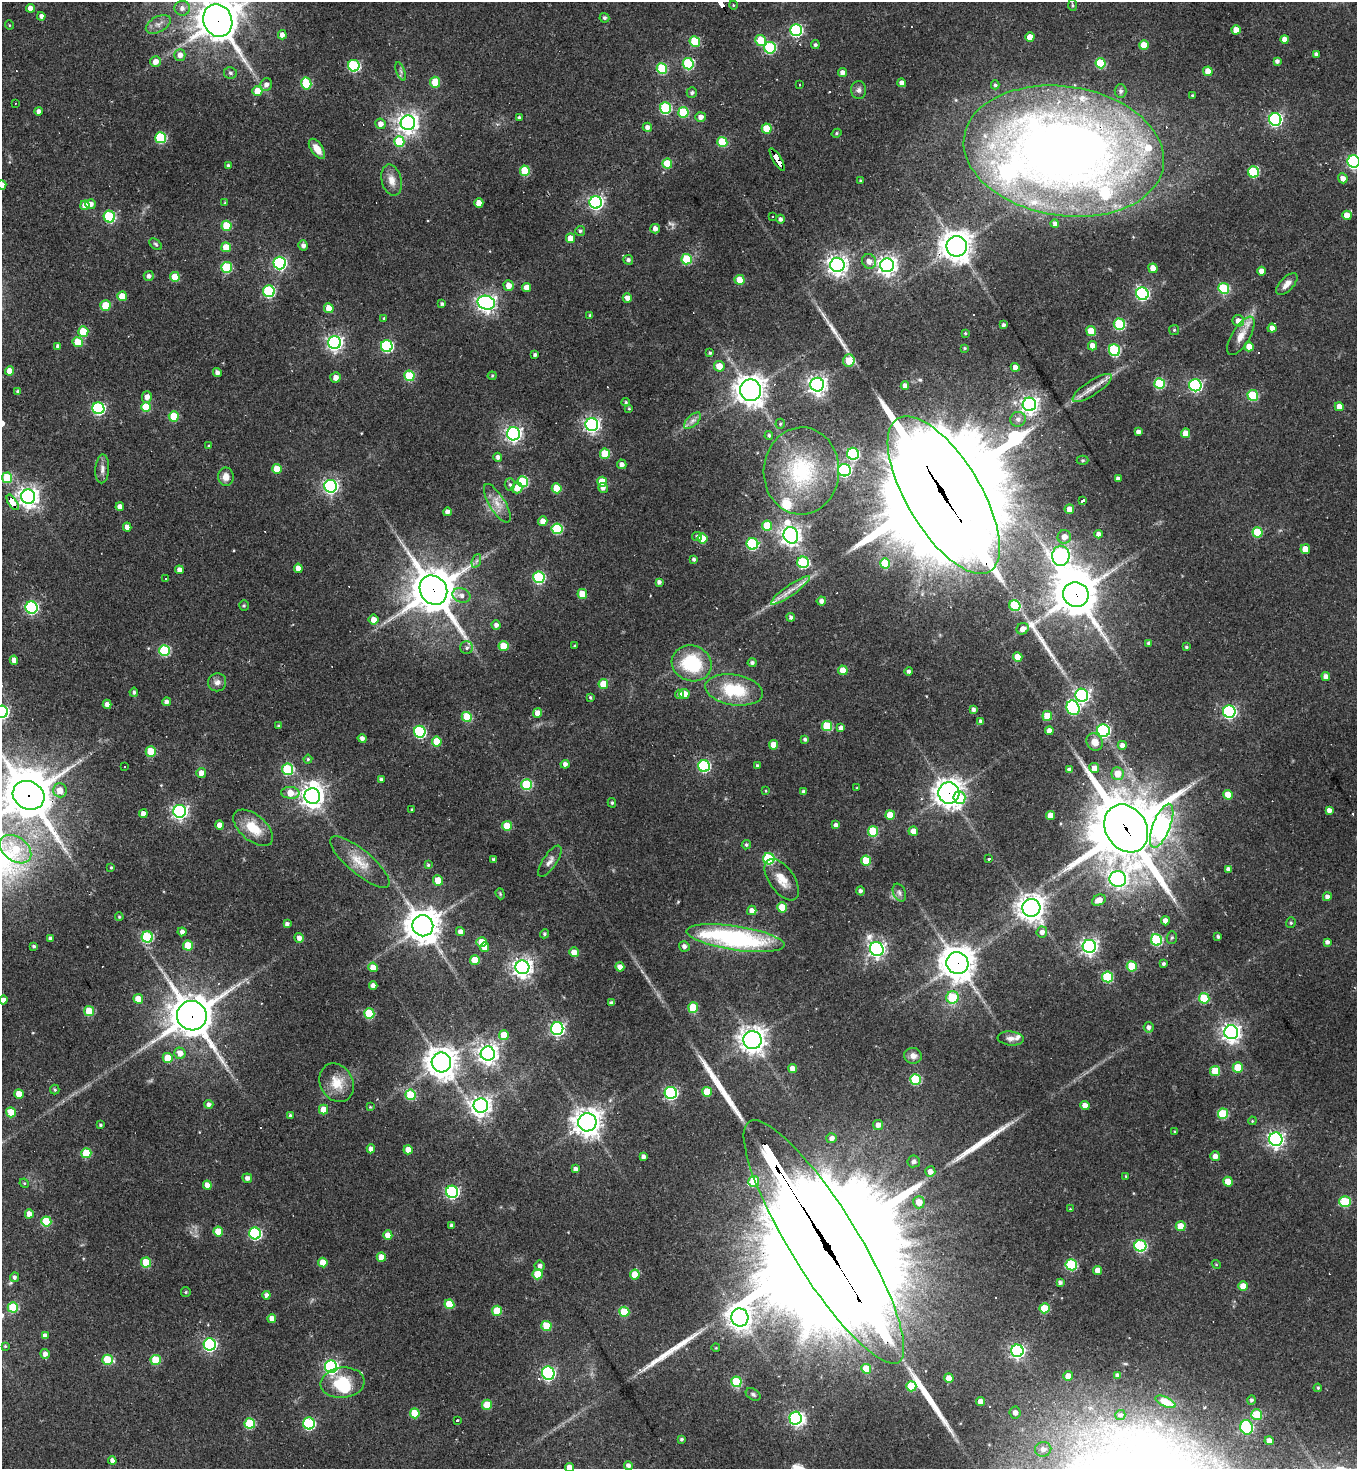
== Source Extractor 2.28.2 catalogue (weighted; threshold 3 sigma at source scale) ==
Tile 11 of 4 x 4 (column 3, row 3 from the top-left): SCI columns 3001-4355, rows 1468-2934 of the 5862 x 5869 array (HDU 1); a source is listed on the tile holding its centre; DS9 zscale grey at full resolution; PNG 1359 x 1471 px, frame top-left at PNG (2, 2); each listed source drawn as its Kron ellipse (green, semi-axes under 4 px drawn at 4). Shown black and unused: <1% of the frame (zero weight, under 2 of 3 exposures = <1% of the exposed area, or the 3 px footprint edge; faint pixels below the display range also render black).
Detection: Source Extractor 2.28.2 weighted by HDU 2 'WHT'; one run over the whole footprint, this tile lists its part. Background 0.0635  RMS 0.0059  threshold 0.0265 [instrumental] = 3 sigma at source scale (4.5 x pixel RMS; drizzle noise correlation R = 1.50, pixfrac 1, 0.05/0.05 arcsec/px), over >= 5 px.
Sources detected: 532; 1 too faint to see at this stretch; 5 inside a brighter object's white glare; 15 cosmic-ray / hot-pixel residue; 7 long thin detections or spike segments (spike, bleed or trail) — neither listed nor drawn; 8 inside a brighter listed object's ellipse — not listed separately; the other 496 listed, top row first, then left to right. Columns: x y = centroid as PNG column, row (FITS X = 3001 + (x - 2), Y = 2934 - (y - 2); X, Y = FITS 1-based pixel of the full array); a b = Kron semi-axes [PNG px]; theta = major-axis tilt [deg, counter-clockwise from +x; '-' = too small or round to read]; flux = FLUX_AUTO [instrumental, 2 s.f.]
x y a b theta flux
733 5 4 3 - 0.47
1072 5 6 4 -87 0.84
30 8 4 4 - 3.9
182 8 8 7 - 2.9
41 16 4 4 - 2.2
604 18 5 4 - 1.2
218 21 17 14 -68 1600
158 24 13 8 29 3.6
9 25 5 3 - 0.45
796 30 6 6 - 79
1236 30 4 4 - 7.3
282 35 4 4 - 3.1
1030 37 4 4 - 6.8
1285 39 4 4 - 4.3
761 40 6 5 - 21
695 41 5 5 - 32
815 45 4 4 - 0.99
1144 45 5 4 - 12
770 48 6 6 - 54
1316 54 4 4 - 1.9
180 55 6 5 - 3.7
1277 61 4 4 - 1.9
155 62 5 5 - 4.1
1100 63 5 5 - 30
688 64 5 5 - 47
354 66 6 5 - 65
662 68 5 5 - 37
401 71 9 3 -69 1.1
1208 71 5 4 - 6.6
230 73 6 5 - 1.4
842 73 4 4 - 3
435 82 5 5 - 23
306 83 6 5 - 27
902 83 4 4 - 3
266 85 6 5 - 2.5
799 85 3 3 - 1
995 85 4 4 - 0.96
859 90 9 7 88 2.1
257 91 5 5 - 10
1121 91 7 6 - 1.3
692 93 5 5 - 1.4
1192 95 4 3 - 0.64
15 103 3 2 - 0.4
665 108 6 5 - 55
39 111 4 4 - 2
683 112 5 5 - 27
701 117 5 5 - 2.9
519 118 4 4 - 0.96
1275 119 6 6 - 110
408 123 7 7 - 370
380 124 5 5 - 3.7
647 127 5 4 - 3.1
767 129 5 5 - 16
837 133 5 4 - 0.97
161 138 5 5 - 48
399 141 5 5 - 28
722 142 5 5 - 29
317 149 11 6 -56 6
1064 151 101 64 -9 720
777 159 13 4 -59 130
1354 162 6 6 - 110
667 164 5 5 - 19
228 166 4 3 - 1.5
525 171 5 5 - 26
1253 172 5 5 - 43
1343 178 5 5 - 3.5
392 180 16 10 -76 5.7
860 181 3 3 - 0.66
2 185 5 4 - 5.3
596 202 6 6 - 150
225 203 4 3 - 0.87
479 203 4 4 - 5.6
90 204 5 5 - 3.7
85 205 5 4 - 6.4
1347 215 5 4 - 7.4
772 216 3 2 - 0.83
109 217 6 5 - 58
780 219 4 4 - 1.9
1055 224 4 4 - 1.9
226 226 5 5 - 20
655 229 5 4 - 2.9
580 231 5 4 - 1.1
570 238 5 4 - 7
156 244 7 4 -41 1
303 245 5 4 - 2.2
957 246 10 10 - 770
226 247 5 5 - 11
687 259 5 5 - 29
628 260 5 4 - 1.8
869 261 7 7 - 3.8
280 263 6 6 - 100
837 265 7 7 - 350
887 265 7 7 - 360
226 267 5 5 - 39
1153 268 5 4 - 7.5
1261 271 4 4 - 4.5
149 276 5 5 - 1.9
175 277 5 5 - 13
740 280 5 5 - 11
1287 284 14 6 46 4.2
509 285 5 5 - 5
527 287 5 4 - 4.5
1224 288 5 5 - 39
269 291 6 5 - 65
1142 294 6 6 - 100
122 296 5 5 - 11
627 298 5 4 - 3.4
486 303 9 7 -16 290
442 304 4 4 - 1.1
105 305 5 5 - 17
329 308 5 4 - 8.5
590 315 3 3 - 0.71
384 318 4 3 - 0.61
1238 321 6 5 - 4.5
1119 324 5 5 - 46
1003 325 3 3 - 1.3
1272 328 4 4 - 3.7
1174 330 5 5 - 0.86
1091 331 5 4 - 13
83 332 5 5 - 20
965 333 4 3 - 0.61
1241 336 22 9 58 7.4
78 342 5 5 - 15
334 343 6 6 - 190
58 346 4 4 - 1.9
387 346 6 6 - 76
1092 346 5 4 - 4.3
1249 347 4 4 - 8.1
964 348 3 3 - 0.62
1115 350 6 5 - 59
710 353 3 3 - 0.89
535 355 4 3 - 1.4
849 361 6 5 - 14
719 366 5 5 - 6.8
1015 367 4 4 - 3.5
10 371 4 4 - 6
217 373 4 4 - 2.3
409 376 5 5 - 30
492 376 4 4 - 0.69
335 378 5 5 - 4.6
1159 383 5 5 - 35
817 385 7 6 - 310
1195 385 6 6 - 100
905 386 4 4 - 3
1092 388 23 7 34 6.1
751 390 11 10 - 630
18 392 3 3 - 1.2
1253 395 5 5 - 34
147 397 6 5 - 3.6
626 402 4 4 - 0.85
1029 404 7 6 - 270
146 407 5 5 - 20
1339 407 4 4 - 5.1
98 408 6 6 - 85
629 408 4 3 - 0.62
174 416 5 5 - 21
1018 419 7 7 - 2.8
692 421 10 5 44 2.5
592 424 6 6 - 190
780 424 5 5 - 0.92
1138 432 4 4 - 2.5
1185 433 5 4 - 7.2
513 434 6 6 - 210
769 435 4 4 - 1.2
209 446 4 3 - 0.79
605 454 5 5 - 21
853 454 6 6 - 74
498 457 4 4 - 2.1
1083 460 6 4 1 0.84
622 464 5 4 - 2.7
102 469 14 7 86 3.1
277 469 5 5 - 12
844 470 6 6 - 100
801 471 44 37 87 56
226 477 9 8 - 5
7 478 5 5 - 29
1118 479 4 4 - 2.6
523 482 5 5 - 39
602 482 5 5 - 13
510 484 6 5 - 1.2
331 486 6 6 - 160
517 488 5 5 - 6.7
557 488 5 5 - 13
603 488 5 4 - 2.3
944 495 89 37 -59 27000
28 497 7 7 - 390
1083 500 4 3 - 10
13 502 9 4 -58 140
497 503 22 8 -59 6.8
120 507 4 4 - 3.5
1069 509 5 4 - 4.2
447 512 4 4 - 2.6
543 521 5 4 - 4.5
767 526 5 5 - 17
127 527 4 4 - 4
557 529 5 5 - 38
1257 532 5 5 - 24
1098 534 4 4 - 2.9
791 535 8 7 - 360
697 537 5 4 - 1.5
1064 537 7 6 - 4.8
702 538 5 5 - 12
752 544 6 5 - 60
1305 549 5 5 - 9.8
1061 556 10 8 90 240
694 559 4 4 - 1.3
476 561 7 4 70 1.4
803 562 6 5 - 51
885 563 5 5 - 23
298 568 4 4 - 4.8
179 570 4 4 - 2.9
539 577 6 5 - 64
166 578 3 3 - 1
659 582 4 4 - 1.8
433 590 15 13 -56 2200
790 590 23 5 35 5.9
582 594 5 5 - 13
1076 595 13 12 - 1800
461 596 9 7 -19 3.4
821 601 4 4 - 2.7
244 605 5 4 - 0.78
1015 606 6 5 - 35
31 607 6 6 - 93
791 617 4 4 - 1.6
374 620 5 5 - 4.5
496 625 4 4 - 2.2
1023 629 6 5 - 4.2
1149 643 4 4 - 1.5
504 646 5 5 - 13
574 646 4 2 - 0.42
1186 647 4 3 - 0.78
467 648 6 6 - 1.7
164 650 5 5 - 48
1018 657 5 4 - 8.3
14 660 4 4 - 3.7
692 663 20 17 -19 36
752 663 4 4 - 1.5
843 670 5 4 - 9.3
909 671 4 4 - 1.6
1326 676 4 4 - 3.7
217 682 9 9 - 3
603 684 5 5 - 14
734 690 29 15 -9 28
134 692 4 3 - 1.1
680 694 5 4 - 2.1
684 694 5 5 - 6.8
1082 695 6 6 - 140
590 697 3 3 - 0.9
166 702 4 4 - 2.6
107 704 4 4 - 3
1073 708 7 6 - 79
973 709 4 4 - 1.7
2 712 6 6 - 130
1229 712 6 6 - 110
538 713 5 4 - 5.3
1047 716 5 5 - 14
467 717 5 5 - 24
981 721 4 4 - 2.2
278 726 4 4 - 0.87
827 726 5 5 - 25
841 728 4 4 - 3
1049 731 4 4 - 3.8
1103 731 6 6 - 84
420 732 6 5 - 70
362 738 4 4 - 2.2
805 739 4 4 - 1.3
437 741 5 5 - 16
1095 742 9 8 - 5.8
774 745 5 4 - 8
1122 745 4 4 - 3.6
151 751 5 5 - 22
308 759 4 4 - 0.83
565 764 4 4 - 2.6
704 766 6 5 - 69
758 766 4 3 - 1.3
125 767 3 2 - 0.45
1094 768 5 5 - 5
287 769 5 5 - 44
1069 770 4 4 - 2.5
201 773 5 5 - 4.7
1117 773 6 6 - 8.4
381 779 3 3 - 1.6
527 785 5 5 - 40
857 788 4 3 - 0.46
60 790 7 7 - 6.6
766 791 4 2 - 0.47
804 792 4 3 - 1.8
290 793 9 6 -3 9.5
949 793 11 10 - 510
28 795 16 14 -27 2000
1228 795 5 5 - 13
312 796 8 8 - 480
959 798 6 6 - 18
612 803 5 4 - 1
412 809 3 2 - 0.65
1329 810 4 4 - 3
180 811 6 6 - 200
143 814 4 4 - 4.2
890 815 5 4 - 9.8
1050 815 4 4 - 6.2
219 825 4 4 - 5.6
836 825 4 4 - 2.7
507 826 5 5 - 18
1162 826 23 8 69 220
253 828 24 13 -40 15
1126 828 25 20 -57 4400
873 831 5 5 - 32
913 831 4 4 - 7.2
746 845 5 4 - 1.1
16 849 17 12 -37 20
989 858 3 3 - 4.3
769 859 6 5 - 54
494 860 4 3 - 1.7
866 860 5 5 - 17
550 861 18 7 56 3.5
360 862 37 12 -40 12
428 865 4 4 - 0.81
111 867 4 3 - 0.68
1228 869 4 4 - 2.2
1118 879 8 8 - 150
438 880 5 4 - 9.8
782 880 24 12 -54 9.1
860 891 4 4 - 1.6
899 893 9 6 -67 1.8
500 894 6 4 -69 0.78
1327 897 4 4 - 2.3
1099 900 7 5 25 5.8
782 907 5 5 - 14
1031 908 9 9 - 600
752 910 4 4 - 3.9
119 917 4 3 - 0.68
1165 921 4 4 - 3.8
1291 923 5 4 - 0.95
287 924 4 4 - 2.1
423 926 10 10 - 1100
182 932 4 4 - 2.5
460 932 4 4 - 2.8
1042 932 5 5 - 3.1
544 934 5 4 - 1
1218 936 3 3 - 1.2
147 937 6 5 - 56
1172 937 6 5 - 1
50 938 4 3 - 1.7
299 938 5 4 - 3.2
735 938 49 12 -8 99
1156 940 6 5 - 52
482 942 5 5 - 9.7
1327 942 4 4 - 2
188 945 5 5 - 16
34 946 3 3 - 1.2
684 946 5 5 - 2.3
1089 946 6 6 - 230
485 947 5 4 - 5.1
877 949 7 6 - 230
574 952 5 5 - 6
475 960 5 5 - 12
957 963 11 11 - 990
1163 964 3 3 - 1.2
1132 966 5 5 - 23
373 967 5 4 - 9.1
522 967 7 7 - 350
620 967 4 4 - 4
1108 977 5 5 - 40
373 986 4 4 - 3.3
952 997 6 6 - 22
1204 998 5 5 - 21
138 999 5 4 - 10
3 1000 4 4 - 2.9
611 1003 4 3 - 1.3
693 1008 5 5 - 18
89 1011 5 5 - 19
369 1014 5 5 - 33
192 1016 15 14 - 1800
1149 1027 5 5 - 2.1
557 1029 6 6 - 140
1231 1032 7 7 - 320
504 1035 5 5 - 11
1011 1038 13 7 -6 3
752 1040 9 9 - 530
180 1053 6 5 - 5.4
488 1054 7 7 - 390
913 1056 9 8 - 3.5
168 1058 5 5 - 11
441 1062 10 9 - 830
1238 1067 5 5 - 17
793 1069 4 4 - 4.5
1215 1071 5 5 - 19
915 1079 5 5 - 37
337 1083 20 16 -62 11
55 1090 5 4 - 0.87
707 1092 5 5 - 15
671 1093 6 6 - 99
19 1094 5 4 - 9.8
410 1095 5 5 - 31
209 1104 4 4 - 2.2
1085 1105 4 4 - 4.5
481 1106 7 7 - 340
370 1107 3 3 - 0.56
324 1110 5 4 - 9.6
11 1112 5 5 - 17
1223 1114 5 5 - 30
290 1116 3 3 - 1.4
1252 1121 4 3 - 0.49
587 1122 9 9 - 670
100 1125 3 3 - 0.9
878 1125 5 5 - 4
1175 1132 3 3 - 0.61
832 1138 5 5 - 3
1276 1139 6 6 - 220
371 1149 4 4 - 3.5
408 1150 4 4 - 7
86 1153 5 5 - 23
1215 1156 5 5 - 4.6
643 1157 4 4 - 2.3
914 1161 6 6 - 2.4
575 1169 4 4 - 2.2
930 1171 5 5 - 4.1
1126 1176 4 3 - 0.55
247 1178 5 4 - 2.5
754 1181 5 5 - 25
1228 1182 5 4 - 8.3
24 1183 5 4 - 0.62
207 1185 4 4 - 6.1
452 1192 6 6 - 110
919 1202 6 6 - 7.1
1345 1202 6 5 - 37
1070 1209 3 3 - 0.45
29 1214 4 4 - 4.4
46 1221 5 5 - 22
452 1226 4 4 - 2.2
1181 1226 5 5 - 11
218 1232 5 5 - 15
255 1233 6 5 - 78
388 1235 4 4 - 6.3
824 1242 142 34 -58 51000
1140 1246 6 6 - 64
381 1257 5 4 - 7.1
323 1262 5 4 - 9.4
146 1263 5 5 - 23
1216 1264 4 3 - 0.54
1071 1265 5 5 - 51
539 1266 5 5 - 2.6
1098 1270 4 4 - 6.2
537 1274 5 5 - 16
635 1274 5 5 - 12
14 1277 5 4 - 1.5
1060 1282 4 3 - 1.6
1243 1286 5 5 - 9.7
186 1292 5 4 - 0.72
266 1295 4 4 - 2.1
449 1304 5 5 - 19
13 1307 5 5 - 33
1044 1308 5 5 - 21
497 1311 5 5 - 19
624 1312 5 5 - 20
740 1317 9 8 - 570
272 1318 4 4 - 4.4
546 1326 5 5 - 18
45 1336 4 4 - 3.3
210 1344 6 6 - 120
5 1346 4 3 - 0.58
716 1348 4 3 - 0.44
1017 1351 6 6 - 150
45 1354 5 4 - 2.9
107 1360 5 5 - 24
156 1360 5 5 - 27
331 1367 6 6 - 140
866 1369 5 5 - 12
548 1373 7 6 - 110
1117 1375 4 4 - 1.5
1068 1376 5 5 - 4.7
949 1378 5 4 - 5.1
736 1382 5 5 - 31
343 1383 22 15 7 20
911 1386 5 5 - 20
1318 1388 4 3 - 0.74
753 1394 8 5 -33 1.4
1251 1400 5 4 - 1.4
980 1402 4 4 - 4.6
1165 1402 11 4 -25 3
487 1405 5 5 - 13
415 1413 5 5 - 20
1015 1413 6 5 - 3.1
1257 1414 5 5 - 18
1120 1415 5 5 - 1.4
795 1418 6 6 - 120
457 1420 3 3 - 1.5
250 1423 5 5 - 37
309 1423 6 6 - 69
1247 1427 7 6 - 67
681 1439 3 3 - 1.1
1269 1441 4 4 - 4.8
1043 1449 8 7 - 3.6
112 1461 4 4 - 3.3
628 1465 5 4 - 2.6
569 1467 4 4 - 6
Overlapping masked pixels (flux is a lower limit): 15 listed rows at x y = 218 21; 1064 151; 777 159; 957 246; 944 495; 28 497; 13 502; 433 590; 1076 595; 949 793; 28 795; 1126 828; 957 963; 192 1016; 824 1242
Isophote crosses this tile's border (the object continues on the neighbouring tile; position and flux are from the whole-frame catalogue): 8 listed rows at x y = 218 21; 1354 162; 2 185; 2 712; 28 795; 3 1000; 824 1242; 569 1467